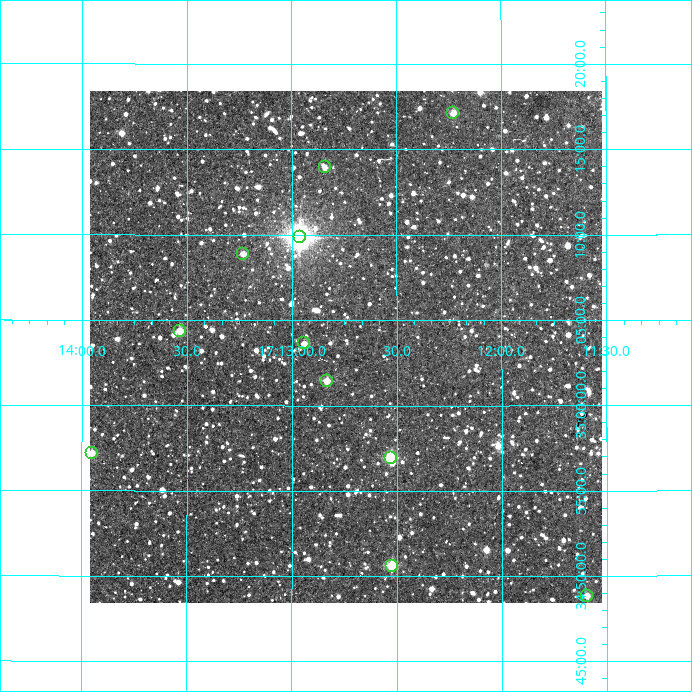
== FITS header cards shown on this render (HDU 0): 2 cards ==
NAXIS1  =                  512
NAXIS2  =                  512

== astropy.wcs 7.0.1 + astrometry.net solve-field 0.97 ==
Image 512 x 512 px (HDU 0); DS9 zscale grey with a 90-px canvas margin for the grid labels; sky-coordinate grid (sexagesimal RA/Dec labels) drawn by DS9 from the SOLVED WCS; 11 Tycho-2 reference stars matched to detected sources circled (green)
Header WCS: RA---TAN/DEC--TAN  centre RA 17:12:45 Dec +35:03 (258.19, +35.06 deg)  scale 3.52 arcsec/px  FOV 30.0' x 30.0'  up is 0 deg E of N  parity normal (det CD < 0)
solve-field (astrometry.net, Tycho-2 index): VERIFIED the header's WCS against the Tycho-2 star catalogue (verified at 2 index scales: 9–11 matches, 0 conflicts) and refined it, rather than solving blind
Solved WCS: RA---TAN-SIP/DEC--TAN-SIP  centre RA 17:12:45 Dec +35:03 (258.19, +35.06 deg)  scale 3.51 arcsec/px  FOV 30.0' x 30.0'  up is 0 deg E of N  parity normal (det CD < 0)
The solver's refit moves the header's centre by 1.6 arcsec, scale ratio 0.9987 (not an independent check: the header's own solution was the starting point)
Tycho-2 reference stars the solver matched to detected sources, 11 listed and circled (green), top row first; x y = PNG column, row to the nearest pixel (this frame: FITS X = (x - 90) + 1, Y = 512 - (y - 91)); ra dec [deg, ICRS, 3 dp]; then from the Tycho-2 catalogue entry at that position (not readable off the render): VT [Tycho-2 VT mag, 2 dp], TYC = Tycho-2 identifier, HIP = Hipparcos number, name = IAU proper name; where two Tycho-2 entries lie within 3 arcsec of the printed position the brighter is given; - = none
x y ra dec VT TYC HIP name
453 113 258.057 +35.285 11.32 2599-917-1 - -
325 167 258.211 +35.232 11.85 2599-1799-1 - -
300 237 258.240 +35.165 7.84 2599-821-1 84225 -
243 254 258.308 +35.148 12.16 2599-1147-1 - -
180 331 258.383 +35.072 10.95 2599-1127-1 - -
304 343 258.235 +35.061 12.09 2599-867-1 - -
327 381 258.208 +35.024 11.17 2599-1215-1 - -
92 453 258.488 +34.954 11.80 2599-1706-1 - -
391 458 258.132 +34.949 9.67 2599-1716-1 - -
392 566 258.131 +34.844 9.84 2599-999-1 - -
587 596 257.899 +34.814 11.85 2599-925-1 - -